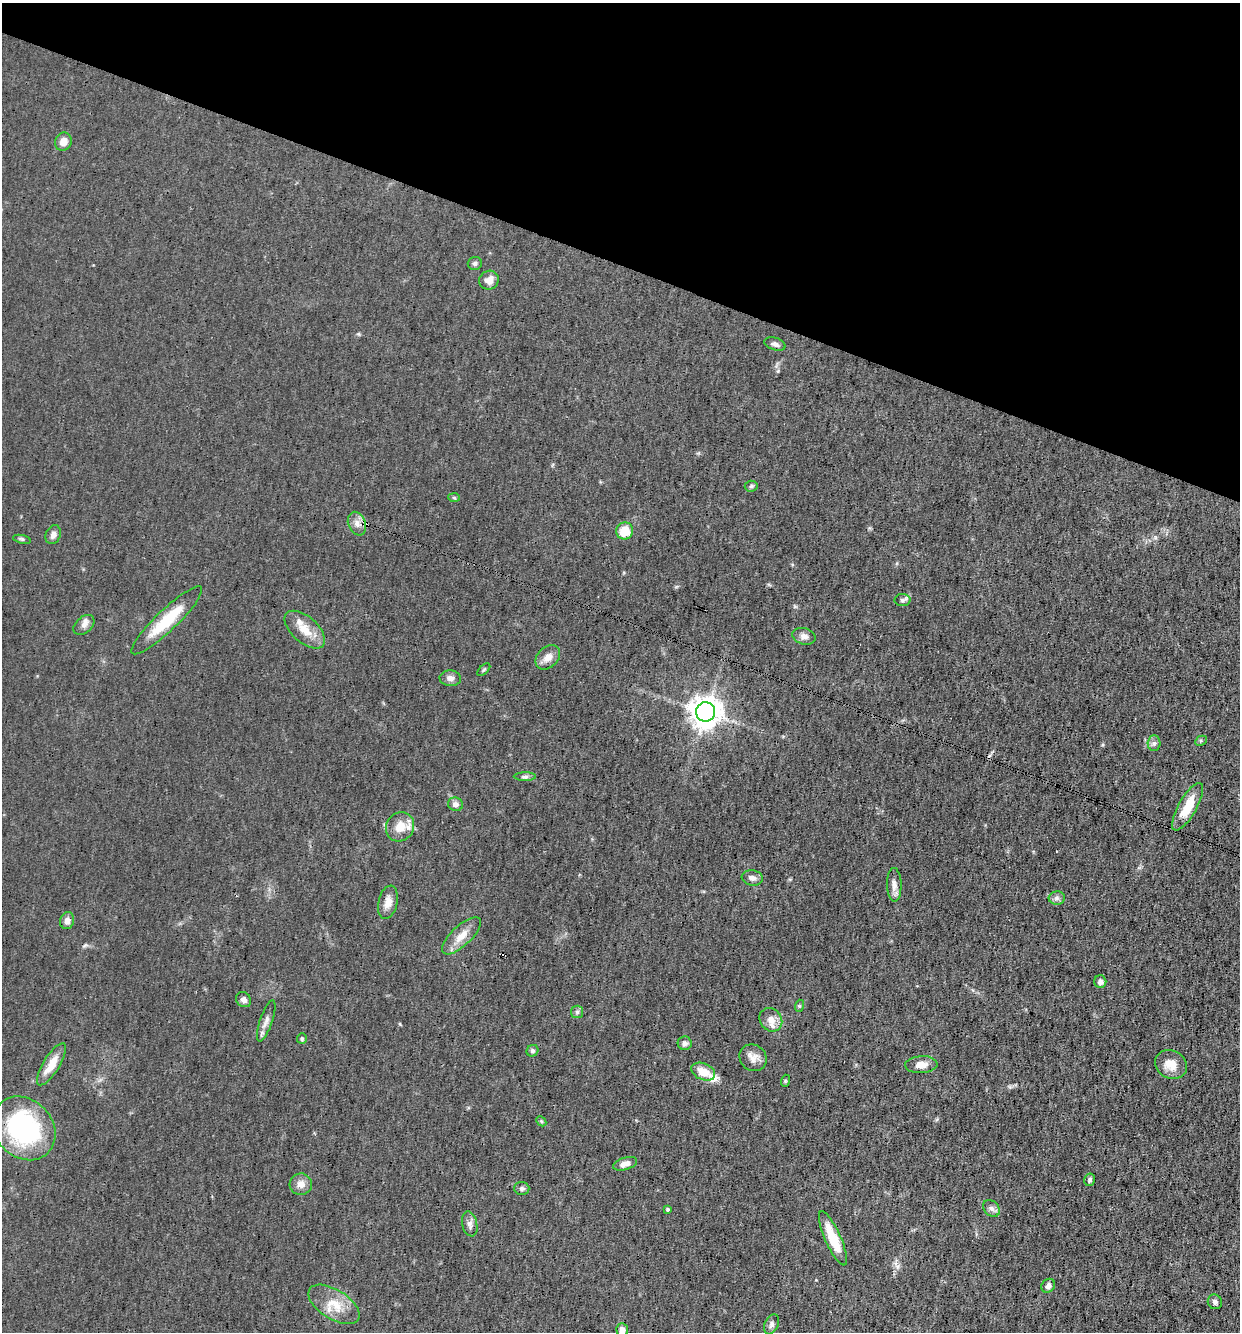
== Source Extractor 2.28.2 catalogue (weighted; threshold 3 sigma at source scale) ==
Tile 2 of 4 x 4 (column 2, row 1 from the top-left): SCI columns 1366-2603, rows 3993-5322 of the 5334 x 5322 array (HDU 1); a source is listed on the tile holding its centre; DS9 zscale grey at full resolution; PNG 1242 x 1334 px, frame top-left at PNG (2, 3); each listed source drawn as its Kron ellipse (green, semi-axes under 4 px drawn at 4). Shown black and unused: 20% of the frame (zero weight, under 3 of 4 exposures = <1% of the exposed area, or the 3 px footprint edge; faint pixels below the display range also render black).
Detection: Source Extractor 2.28.2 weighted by HDU 2 'WHT'; one run over the whole footprint, this tile lists its part. Background 0.0548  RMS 0.0052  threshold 0.0234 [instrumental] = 3 sigma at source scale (4.5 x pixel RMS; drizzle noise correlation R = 1.50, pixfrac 1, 0.05/0.05 arcsec/px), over >= 5 px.
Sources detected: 66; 3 cosmic-ray / hot-pixel residue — neither listed nor drawn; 2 inside a brighter listed object's ellipse — not listed separately; the other 61 listed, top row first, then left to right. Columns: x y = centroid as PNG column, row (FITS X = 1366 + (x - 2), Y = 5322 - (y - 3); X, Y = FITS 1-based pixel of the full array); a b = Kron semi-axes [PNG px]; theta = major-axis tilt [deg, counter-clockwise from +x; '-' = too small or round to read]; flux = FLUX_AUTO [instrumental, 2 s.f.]
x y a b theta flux
63 142 9 8 - 4.2
475 263 7 6 - 1.3
489 280 10 9 - 4.1
775 344 11 6 -16 1.7
751 486 6 5 - 0.91
454 498 6 4 -3 0.65
357 524 12 8 -67 3.4
625 531 8 8 - 10
53 535 10 7 67 2.4
22 539 9 3 -12 0.81
902 600 8 6 1 1.3
167 620 47 10 44 19
84 625 12 8 43 2.7
305 630 24 13 -41 8.9
804 636 12 8 -17 2.9
548 657 14 10 44 4.5
484 670 8 3 45 0.62
450 678 11 8 -3 2.4
706 712 9 9 - 740
1201 741 6 4 28 0.78
1154 743 7 6 - 1.6
525 777 11 4 0 1.3
455 804 7 6 - 2.4
1188 807 27 9 60 13
400 827 15 13 56 7.8
752 878 10 7 -9 2.4
894 885 17 7 -89 3.1
1057 898 8 6 1 1.6
388 902 17 9 77 4.4
67 921 8 7 - 2.9
461 936 25 10 43 7
1100 982 6 6 - 2
244 1000 8 7 - 2.1
799 1006 6 4 72 0.64
577 1012 6 6 - 1.1
771 1020 12 10 -51 4.5
266 1021 22 6 71 3.1
302 1039 5 5 - 0.86
685 1043 7 7 - 1.6
532 1051 6 5 - 1.1
753 1058 14 13 - 4
52 1064 24 8 58 8.3
921 1065 16 8 3 4.7
1171 1065 16 14 -29 7
703 1072 12 8 -23 7.5
785 1081 6 4 73 0.56
541 1121 6 4 -46 0.68
24 1128 34 28 -47 70
625 1164 12 6 17 3.1
1090 1180 6 5 - 1.1
301 1184 11 10 - 3.7
522 1188 7 6 - 1.6
991 1208 9 7 -45 2
667 1209 3 3 - 0.83
470 1224 12 7 -76 2.5
833 1238 29 8 -66 14
1048 1286 7 6 - 2
1215 1302 7 7 - 1.7
334 1304 29 14 -32 11
771 1324 10 6 67 1.7
622 1330 7 5 -88 2.7
Isophote crosses this tile's border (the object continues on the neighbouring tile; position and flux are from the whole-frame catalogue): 1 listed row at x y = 622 1330